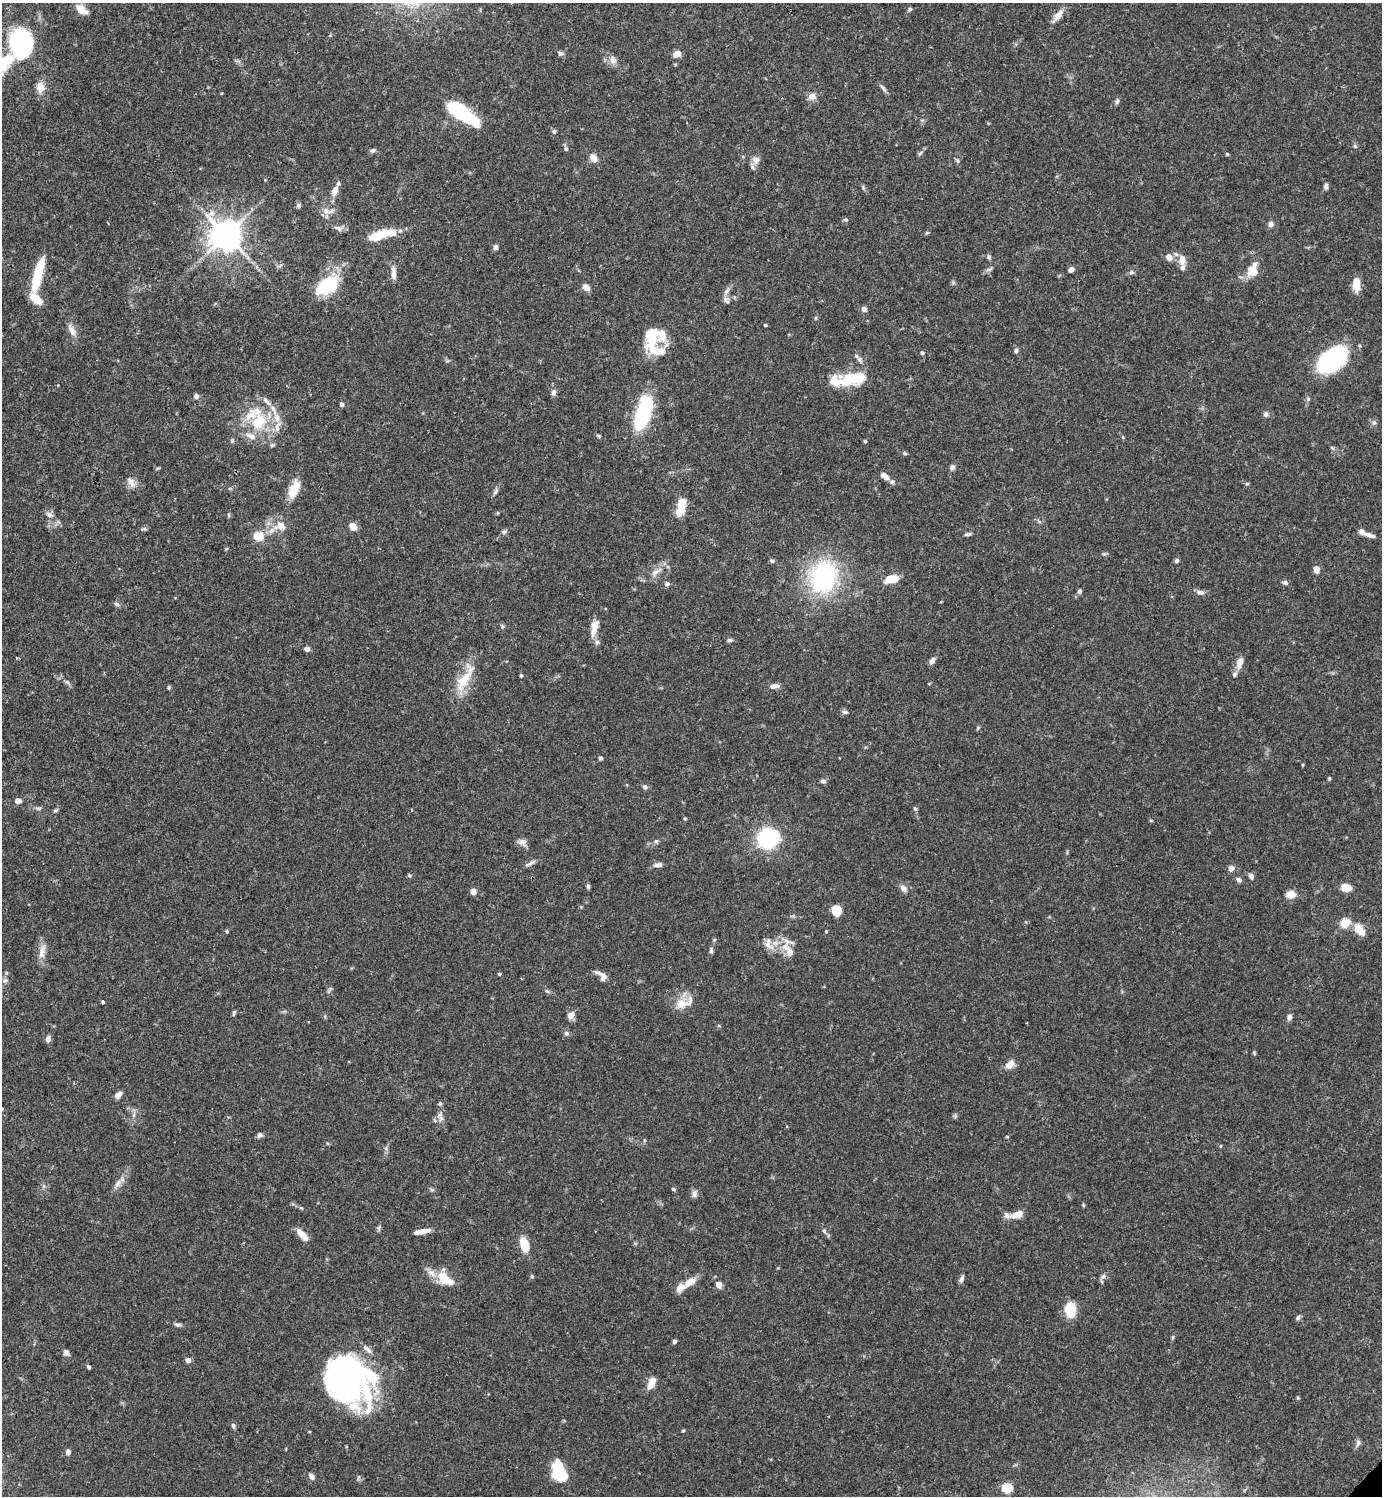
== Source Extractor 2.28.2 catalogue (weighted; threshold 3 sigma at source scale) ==
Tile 11 of 4 x 4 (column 3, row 3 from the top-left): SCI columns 3062-4441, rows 1495-2988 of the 5979 x 5980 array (HDU 1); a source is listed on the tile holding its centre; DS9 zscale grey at full resolution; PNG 1384 x 1498 px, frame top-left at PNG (2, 3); no overlay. Shown black and unused: <1% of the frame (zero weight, under 3 of 4 exposures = <1% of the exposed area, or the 3 px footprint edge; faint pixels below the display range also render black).
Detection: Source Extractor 2.28.2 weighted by HDU 2 'WHT'; one run over the whole footprint, this tile lists its part. Background 0.0656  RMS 0.0031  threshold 0.0141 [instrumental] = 3 sigma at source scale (4.5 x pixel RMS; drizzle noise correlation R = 1.50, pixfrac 1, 0.05/0.05 arcsec/px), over >= 5 px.
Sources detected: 219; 8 inside a brighter object's white glare — not listed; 20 inside a brighter listed object's ellipse — not listed separately; the other 191 listed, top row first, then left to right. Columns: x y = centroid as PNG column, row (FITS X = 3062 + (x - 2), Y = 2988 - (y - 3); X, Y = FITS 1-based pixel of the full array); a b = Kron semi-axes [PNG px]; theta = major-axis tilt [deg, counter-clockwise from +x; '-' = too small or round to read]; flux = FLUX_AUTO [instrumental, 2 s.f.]
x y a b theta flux
81 9 14 8 -37 3.8
910 9 6 5 - 0.56
1058 15 18 7 51 2.7
21 44 15 13 -76 94
561 53 7 5 9 0.85
677 54 7 6 - 3.1
613 60 11 8 -74 1.9
40 87 13 10 -87 3.2
883 88 13 4 -51 0.93
812 96 10 8 -8 2
1117 101 8 5 63 0.7
464 114 34 11 -36 27
554 131 6 5 - 0.65
1355 146 6 5 - 0.5
566 149 7 5 89 0.6
373 150 6 6 - 0.66
920 153 7 5 44 0.6
1227 154 5 3 - 0.33
593 158 8 6 -55 2.9
756 160 12 9 -89 2
957 161 7 4 -69 0.58
1326 186 7 5 85 0.89
334 191 14 8 65 2.6
299 205 8 4 -82 0.54
328 211 19 7 -1 2.1
846 219 7 3 -1 0.45
1271 224 7 6 - 1.1
339 228 13 6 -22 1.2
387 233 23 9 6 7
927 233 6 4 2 0.36
226 235 10 10 - 460
496 247 6 5 - 0.84
989 257 6 5 - 0.62
1169 257 7 6 - 2.5
1182 260 13 8 -87 2.8
989 269 11 4 20 0.78
1071 269 5 4 - 1.6
1252 270 20 11 57 4.1
1132 272 7 5 -1 0.65
393 273 17 6 -88 2
38 275 38 9 76 12
1356 284 13 7 87 5
327 285 27 16 34 17
586 287 7 6 - 2.4
726 291 11 6 49 1.2
726 300 11 4 -54 0.92
864 309 6 5 - 1.2
765 325 3 3 - 0.34
72 330 18 7 -56 2.2
651 338 36 17 -73 14
1016 351 7 5 89 0.71
922 353 4 4 - 0.73
1332 359 31 18 40 40
847 380 20 13 41 8
553 393 9 6 86 1.1
196 396 6 6 - 0.98
341 404 5 4 - 0.82
643 413 36 13 74 27
1266 414 7 6 - 0.81
259 422 24 19 51 12
1374 423 6 6 - 0.72
599 436 6 4 -28 0.44
1123 437 5 3 - 0.31
232 440 5 5 - 0.45
865 441 4 3 - 0.51
272 445 6 5 - 0.51
1332 448 8 3 -45 0.44
905 453 6 5 - 0.46
952 467 7 6 - 0.77
885 476 12 7 -39 2.2
131 482 17 8 -56 2
1247 484 5 3 - 0.4
294 489 20 9 66 6.1
495 492 8 5 61 0.73
681 505 19 8 74 6.5
49 515 10 7 -19 1.3
229 515 6 4 -89 0.38
280 526 16 13 -6 4.3
353 527 8 7 - 2.5
144 529 8 3 5 0.5
504 532 6 6 - 0.67
968 534 9 4 14 0.61
1369 535 15 6 -18 1.6
258 536 13 10 -2 4.4
1177 560 6 4 48 0.72
772 561 6 5 - 0.62
1316 570 7 6 - 1.9
656 572 20 7 31 2.7
823 577 29 24 71 45
892 579 13 7 13 5.7
1285 583 7 5 -15 0.85
667 584 6 6 - 0.78
1080 591 6 5 - 0.79
1200 592 10 6 -10 1.2
117 604 7 5 -39 0.73
502 626 6 4 -72 0.46
593 632 15 8 74 2.3
730 640 7 4 0 0.69
597 642 6 6 - 0.79
307 649 6 5 - 1.1
932 661 8 5 60 1.4
1240 662 14 8 72 3
521 675 5 3 - 0.42
464 679 43 13 61 9
67 682 7 5 -44 0.66
774 686 11 6 9 1.6
168 687 5 4 - 0.42
845 712 8 5 -9 0.7
600 758 5 5 - 0.58
1303 765 5 3 - 0.27
1329 778 5 4 - 0.39
823 781 8 5 -7 0.74
645 787 7 6 - 0.73
18 801 5 4 - 3.2
38 808 7 4 -1 0.58
915 809 6 4 -43 0.45
56 810 6 5 - 0.56
766 839 14 12 -56 29
656 841 6 5 - 0.55
522 842 10 8 -5 1.7
530 863 19 4 26 1.1
658 865 9 5 8 1.6
1231 868 7 6 - 1.4
409 875 6 3 -59 0.4
1251 876 8 6 -62 1.1
1239 880 7 5 -42 0.82
588 886 6 5 - 0.52
1346 888 9 6 -7 5.9
904 889 9 7 -49 1.6
473 892 7 7 - 1.5
1291 894 8 6 1 4.5
837 910 9 8 - 6.3
1345 922 10 9 - 4.8
1359 930 15 9 -50 4.4
227 931 5 3 - 0.34
826 931 4 3 - 0.26
769 944 18 10 -63 2.9
42 951 23 7 77 2.8
711 951 7 4 -83 0.72
790 953 13 10 -80 2.9
499 974 4 3 - 0.41
602 976 16 8 -45 2
330 989 8 4 50 0.56
547 991 7 4 -43 0.54
103 1002 3 3 - 0.69
681 1004 16 14 -6 4.4
234 1013 8 4 73 0.57
571 1015 11 8 47 1.7
1289 1017 7 6 - 1
566 1033 6 6 - 0.82
48 1039 7 5 75 1.4
1254 1053 7 3 -59 0.3
1010 1064 13 9 39 2.1
118 1095 8 6 51 1.7
440 1103 5 5 - 0.47
440 1118 14 6 -63 1.4
260 1135 6 6 - 0.92
644 1140 5 3 - 0.34
1221 1146 5 3 - 0.26
386 1148 6 4 -20 0.47
118 1183 14 7 58 1.9
673 1189 5 4 - 0.44
694 1193 10 7 86 1.3
1017 1214 14 7 20 3.4
379 1228 8 5 71 0.58
421 1231 19 5 11 2.9
824 1231 6 5 - 0.57
303 1235 13 6 -49 4.7
524 1245 12 7 -72 8
532 1276 5 4 - 0.49
1103 1276 9 5 53 0.9
445 1279 26 12 -36 7.3
962 1279 10 5 69 0.93
690 1282 16 8 35 3.5
719 1285 6 5 - 2.6
1070 1310 16 11 -82 7.8
1298 1317 8 5 62 0.61
178 1325 10 5 -2 0.78
675 1341 4 4 - 0.87
66 1352 8 7 - 1
188 1360 5 5 - 1.2
88 1367 4 4 - 0.75
346 1376 68 34 -57 68
651 1383 12 6 69 4.2
233 1426 7 5 -79 0.75
683 1431 4 3 - 0.29
1358 1443 10 5 76 0.87
68 1452 7 5 78 1.1
558 1468 19 10 86 13
311 1476 9 7 -52 1.2
1007 1488 5 5 - 20